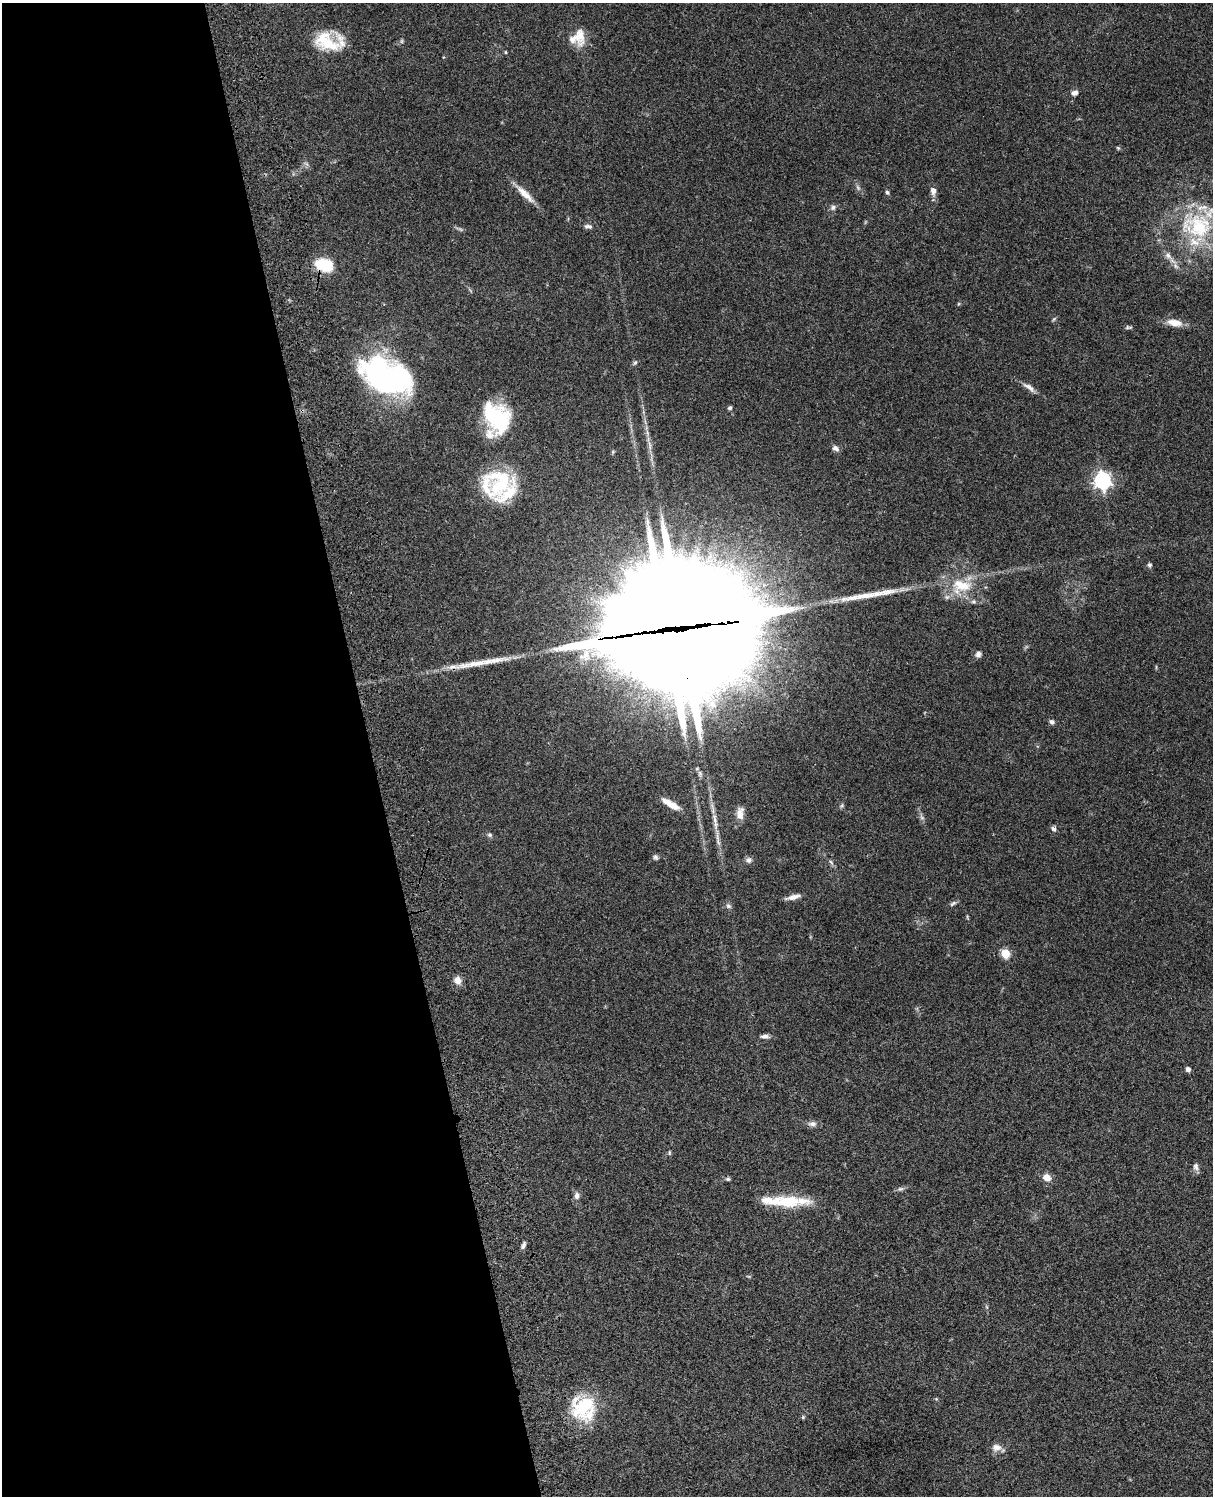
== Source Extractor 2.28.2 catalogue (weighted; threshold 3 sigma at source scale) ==
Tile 5 of 4 x 3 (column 1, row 2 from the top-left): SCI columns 122-1332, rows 1771-3264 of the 5085 x 4923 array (HDU 1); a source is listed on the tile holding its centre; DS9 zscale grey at full resolution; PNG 1215 x 1498 px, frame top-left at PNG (2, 3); no overlay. Shown black and unused: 31% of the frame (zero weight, under 3 of 4 exposures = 6% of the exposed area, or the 3 px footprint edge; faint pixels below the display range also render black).
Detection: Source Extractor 2.28.2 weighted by HDU 2 'WHT'; one run over the whole footprint, this tile lists its part. Background 0.106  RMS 0.0065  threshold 0.0292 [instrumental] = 3 sigma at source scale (4.5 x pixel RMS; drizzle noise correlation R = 1.50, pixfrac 1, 0.05/0.05 arcsec/px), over >= 5 px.
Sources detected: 77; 1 too faint to see at this stretch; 7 inside a brighter object's white glare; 2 long thin detections or spike segments (spike, bleed or trail) — not listed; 9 inside a brighter listed object's ellipse — not listed separately; the other 58 listed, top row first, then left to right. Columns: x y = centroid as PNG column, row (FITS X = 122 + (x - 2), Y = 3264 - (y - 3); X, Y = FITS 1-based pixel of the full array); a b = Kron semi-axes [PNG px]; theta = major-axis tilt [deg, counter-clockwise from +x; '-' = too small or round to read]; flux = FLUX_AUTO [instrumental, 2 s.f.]
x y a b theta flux
580 35 29 11 -87 9.6
402 41 6 4 71 0.93
326 42 33 20 -24 25
505 52 5 3 - 0.6
1075 93 8 6 32 2.4
1118 148 5 4 - 0.76
933 191 9 6 -85 3.5
887 192 6 4 -72 1.1
525 194 31 8 -43 8.3
833 207 8 7 - 1.7
588 226 11 6 -3 2
1197 226 50 38 -10 69
1168 256 13 8 -40 3.7
323 265 15 10 -16 30
1175 323 20 8 -9 7.6
1129 327 9 4 -4 1.2
635 363 7 5 62 1.1
379 371 47 40 -64 100
1029 387 20 6 -36 3.8
730 408 5 4 - 1.2
496 418 36 27 -73 52
836 448 9 6 -35 2.4
1102 481 7 7 - 220
500 482 36 34 44 45
1149 565 6 5 - 1.5
962 585 31 16 -11 21
682 623 87 40 -52 15000
978 654 8 7 - 2.1
1052 722 6 6 - 1.7
673 805 19 8 -32 7.4
740 813 17 9 86 5.8
922 818 8 6 -54 1.7
714 819 19 6 -77 5.1
1053 829 8 5 -39 1.5
490 835 7 6 - 1.4
656 857 7 6 - 1.4
749 860 9 8 - 2.2
831 862 7 4 -53 1.2
793 897 19 5 14 3.8
953 903 10 5 34 1.4
728 906 8 6 -40 1.6
1005 953 5 5 - 29
457 980 10 9 - 4.2
765 1036 11 5 0 2.5
1188 1069 5 4 - 2.7
812 1124 12 8 3 2.8
669 1153 7 3 -82 0.77
1196 1167 10 7 -78 2.3
1047 1177 9 7 -44 5.6
728 1179 6 5 - 1.1
900 1189 9 5 17 1.6
577 1196 8 7 - 2.8
787 1201 48 11 0 28
523 1245 9 5 71 1.9
936 1399 5 4 - 0.67
583 1407 33 25 45 38
803 1417 6 5 - 0.8
996 1447 13 10 8 4.4
Overlapping masked pixels (flux is a lower limit): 2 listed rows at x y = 323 265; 682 623
Isophote crosses this tile's border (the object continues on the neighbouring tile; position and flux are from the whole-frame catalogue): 1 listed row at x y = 1197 226